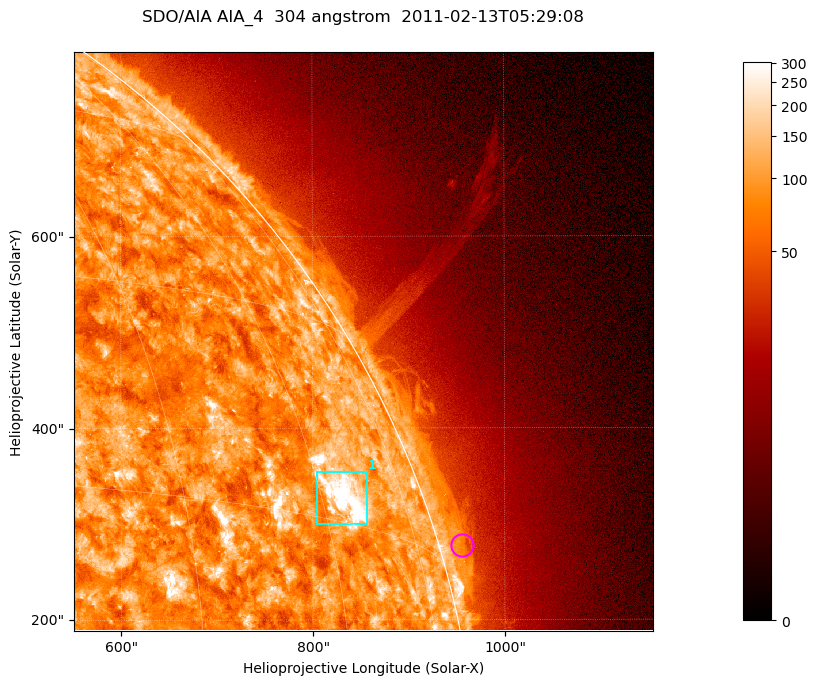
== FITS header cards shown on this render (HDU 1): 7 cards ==
TELESCOP= 'SDO/AIA '           / For AIA: SDO/AIA
INSTRUME= 'AIA_4   '           / For AIA: AIA_ATA1, AIA_ATA2, AIA_ATA3 or AIA_AT
WAVELNTH=                  304 / [angstrom] Wavelength
WAVEUNIT= 'angstrom'           / Wavelength unit: angstrom
DATE-OBS= '2011-02-13T05:29:08.131' / [ISO] Date when observation started; ISO 8
CTYPE1  = 'HPLN-TAN'           / CTYPE1; Typically HPLN
CTYPE2  = 'HPLT-TAN'           / CTYPE2; Typically HPLT

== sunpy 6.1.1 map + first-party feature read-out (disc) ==
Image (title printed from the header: SDO/AIA AIA_4  304 angstrom  2011-02-13T05:29:08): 1006 x 1006 px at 0.6 arcsec/px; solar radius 972 arcsec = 1619 px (partial field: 5.3% of the solar disc is inside the frame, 43% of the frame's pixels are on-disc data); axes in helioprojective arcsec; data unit not stated in the header (colour bar unlabelled)
Orientation: roll -0.132 deg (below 1 deg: not rotated)
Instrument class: DISC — disc imager (sunpy class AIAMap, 304 A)
Bright regions (active regions / flare kernels): reference = the on-disc median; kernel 9 px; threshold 5 sigma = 157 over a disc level ~89.1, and >= 1.15x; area >= 1012 px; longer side >= 12 px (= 7.2 arcsec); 1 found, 1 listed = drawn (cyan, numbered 1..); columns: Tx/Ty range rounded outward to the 2 arcsec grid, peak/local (2 s.f.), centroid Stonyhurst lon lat
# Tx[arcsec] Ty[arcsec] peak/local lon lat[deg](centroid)
1 804..856 300..356 6.6 +63 +17
Off-limb structures (1.02-1.3 R_sun): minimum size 400 px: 6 found; the strongest spans PA ~285..290 deg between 1.02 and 1.04 R_sun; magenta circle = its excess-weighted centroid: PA ~285 deg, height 1.02 R_sun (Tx ~956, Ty ~278 arcsec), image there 1.6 x the reference